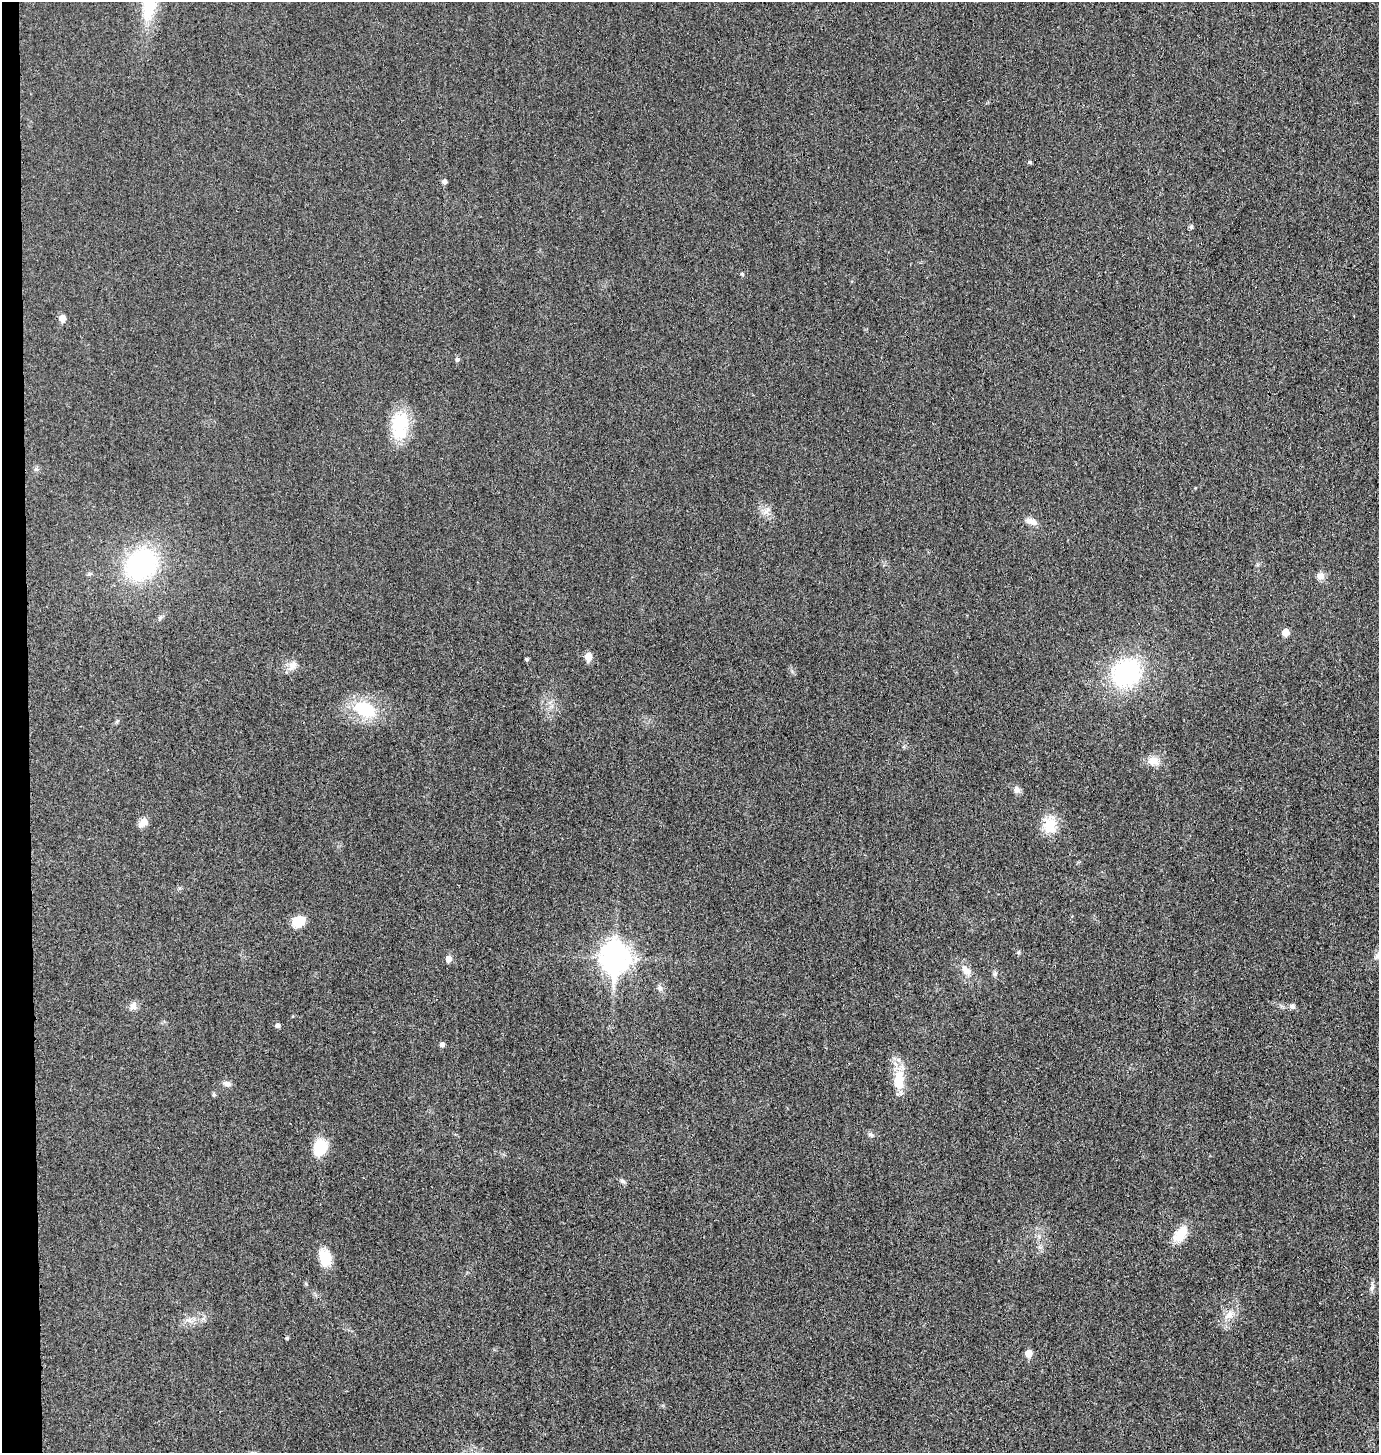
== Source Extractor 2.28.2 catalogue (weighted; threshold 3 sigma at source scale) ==
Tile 4 of 3 x 3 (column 1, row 2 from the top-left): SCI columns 157-1533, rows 1471-2921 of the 4402 x 4385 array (HDU 1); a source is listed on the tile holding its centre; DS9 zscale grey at full resolution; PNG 1381 x 1455 px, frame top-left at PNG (2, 2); no overlay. Shown black and unused: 2% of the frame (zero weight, under 3 of 4 exposures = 2% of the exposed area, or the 3 px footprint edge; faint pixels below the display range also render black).
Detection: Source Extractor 2.28.2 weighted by HDU 2 'WHT'; one run over the whole footprint, this tile lists its part. Background 0.0332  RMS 0.006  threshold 0.0269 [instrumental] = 3 sigma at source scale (4.5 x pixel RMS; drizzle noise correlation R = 1.50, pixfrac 1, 0.05/0.05 arcsec/px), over >= 5 px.
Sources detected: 48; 2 inside a brighter listed object's ellipse — not listed separately; the other 46 listed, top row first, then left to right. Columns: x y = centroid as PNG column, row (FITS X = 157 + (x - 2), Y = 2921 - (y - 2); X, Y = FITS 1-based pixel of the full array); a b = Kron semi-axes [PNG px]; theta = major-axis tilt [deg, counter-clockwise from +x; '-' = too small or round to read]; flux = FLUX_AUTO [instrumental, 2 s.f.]
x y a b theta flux
150 3 54 19 77 32
1030 162 5 4 - 0.87
444 182 5 5 - 1.9
1191 227 6 5 - 1
742 274 5 4 - 0.96
62 318 5 5 - 7
457 360 5 5 - 1.3
400 426 35 21 86 24
36 469 6 5 - 1.2
765 512 10 3 46 1.7
1031 521 17 7 -11 4
141 564 40 35 45 71
1320 576 10 9 - 3.1
1285 632 5 5 - 7.6
588 657 6 5 - 10
527 659 3 3 - 0.93
293 665 14 9 57 4.4
1126 673 25 23 40 74
365 709 26 17 -27 28
1153 761 14 12 -28 5.8
1017 789 9 8 - 2.3
144 821 10 9 - 3.5
1050 826 22 17 90 12
299 921 15 12 24 9.3
615 958 12 9 -90 660
448 959 6 5 - 4.5
966 970 15 9 -54 5.3
995 974 5 5 - 1.1
660 988 8 7 - 1.8
133 1006 10 9 - 3
1292 1006 8 6 -2 1.8
278 1026 5 5 - 1.7
442 1045 6 5 - 1.9
898 1082 21 13 -78 12
227 1084 10 7 -18 2.4
214 1095 6 5 - 0.85
870 1135 7 4 -19 1.2
320 1147 14 11 76 21
622 1181 8 4 -31 1.2
1180 1234 22 12 52 11
325 1258 17 12 -77 13
1372 1288 7 4 88 1.5
1229 1315 14 11 44 6
189 1320 9 5 -14 2.3
287 1338 4 3 - 0.84
1028 1353 6 5 - 8
Isophote crosses this tile's border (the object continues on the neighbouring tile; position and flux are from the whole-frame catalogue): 1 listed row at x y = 150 3